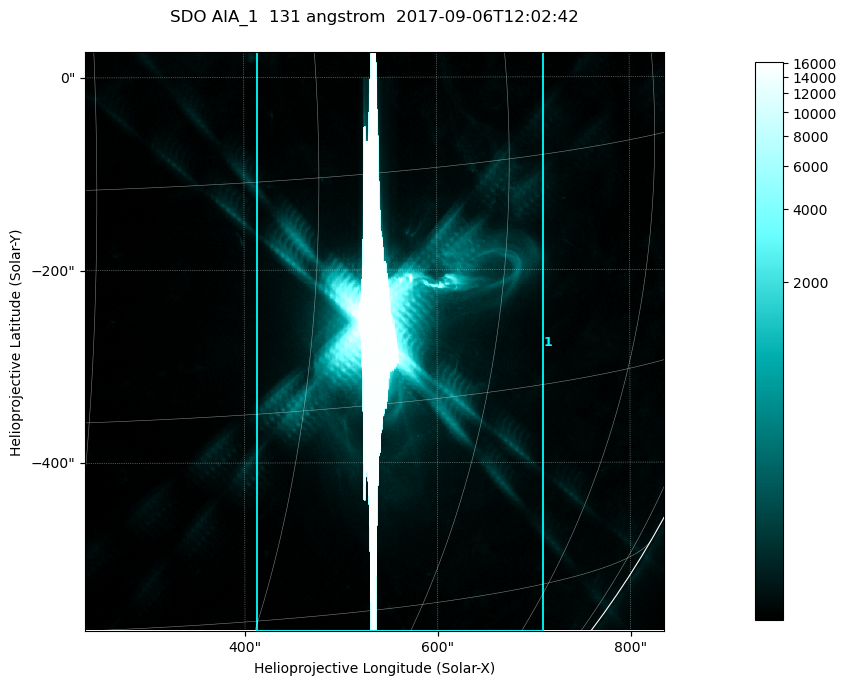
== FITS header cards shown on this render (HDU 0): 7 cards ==
TELESCOP= 'SDO     '           /
INSTRUME= 'AIA_1   '           /
WAVELNTH=                  131 /
WAVEUNIT= 'angstrom'           /
DATE-OBS= '2017-09-06T12:02:42.62' /
CTYPE1  = 'HPLN-TAN'           /
CTYPE2  = 'HPLT-TAN'           /

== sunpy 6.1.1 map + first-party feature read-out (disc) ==
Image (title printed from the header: SDO AIA_1  131 angstrom  2017-09-06T12:02:42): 1000 x 1000 px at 0.601 arcsec/px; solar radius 952 arcsec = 1585 px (partial field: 13% of the solar disc is inside the frame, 99% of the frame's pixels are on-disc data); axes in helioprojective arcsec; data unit not stated in the header (colour bar unlabelled)
Orientation: roll -0.139 deg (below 1 deg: not rotated)
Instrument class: DISC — disc imager (sunpy class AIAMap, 131 A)
Bright regions (active regions / flare kernels): reference = the on-disc median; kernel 9 px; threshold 5 sigma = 73.3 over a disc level ~23.6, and >= 1.15x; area >= 1000 px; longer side >= 12 px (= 7.2 arcsec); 1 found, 1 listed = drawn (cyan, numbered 1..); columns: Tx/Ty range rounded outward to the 2 arcsec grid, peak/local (2 s.f.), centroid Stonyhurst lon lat
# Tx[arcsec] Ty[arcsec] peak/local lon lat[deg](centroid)
1 412..712 -576..28 694 +36 -10
Off-limb structures (1.02-1.3 R_sun): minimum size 400 px: none found